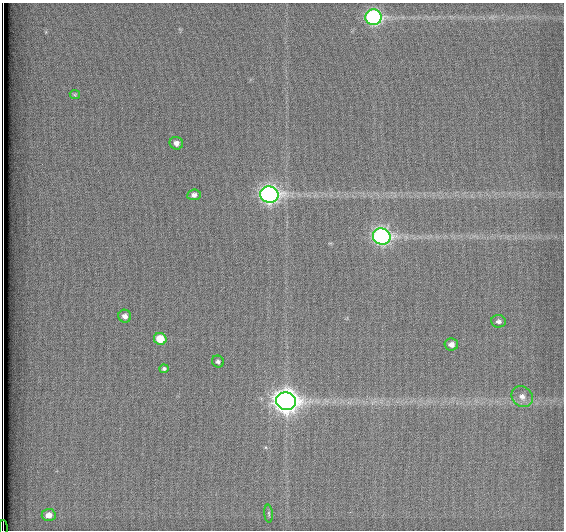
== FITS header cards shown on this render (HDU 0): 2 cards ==
NAXIS1  =                  562          / # of pixels in <axis direction>
NAXIS2  =                  528          / # of pixels in <axis direction>

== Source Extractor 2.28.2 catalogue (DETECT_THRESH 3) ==
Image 562 x 528 px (HDU 0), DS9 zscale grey, 1 PNG px = 1 image px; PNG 566 x 532 px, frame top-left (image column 1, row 528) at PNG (2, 3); each listed source drawn as its Kron ellipse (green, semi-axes under 4 px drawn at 4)
Background 1800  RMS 4.8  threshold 14.4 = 3 sigma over >= 5 px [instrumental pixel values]
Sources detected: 17; all 17 listed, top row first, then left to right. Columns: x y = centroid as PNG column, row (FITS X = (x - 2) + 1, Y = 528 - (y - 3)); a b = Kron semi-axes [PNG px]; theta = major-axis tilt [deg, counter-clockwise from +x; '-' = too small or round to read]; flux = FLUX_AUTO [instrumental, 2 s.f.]
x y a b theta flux
374 17 8 8 - 91000
75 94 5 4 - 440
176 143 7 6 - 1600
269 194 9 8 - 160000
194 195 7 5 8 1400
382 236 9 8 - 120000
125 316 6 6 - 1900
498 321 7 6 - 1300
160 339 6 6 - 8100
451 344 7 6 - 2100
218 362 6 5 - 840
164 369 4 4 - 730
522 397 11 9 -41 2700
286 401 10 9 - 350000
269 514 9 3 -85 540
49 515 7 6 - 3000
3 528 7 2 -90 2100
At the frame edge (FLAGS 8, measured only in part): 1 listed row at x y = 3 528